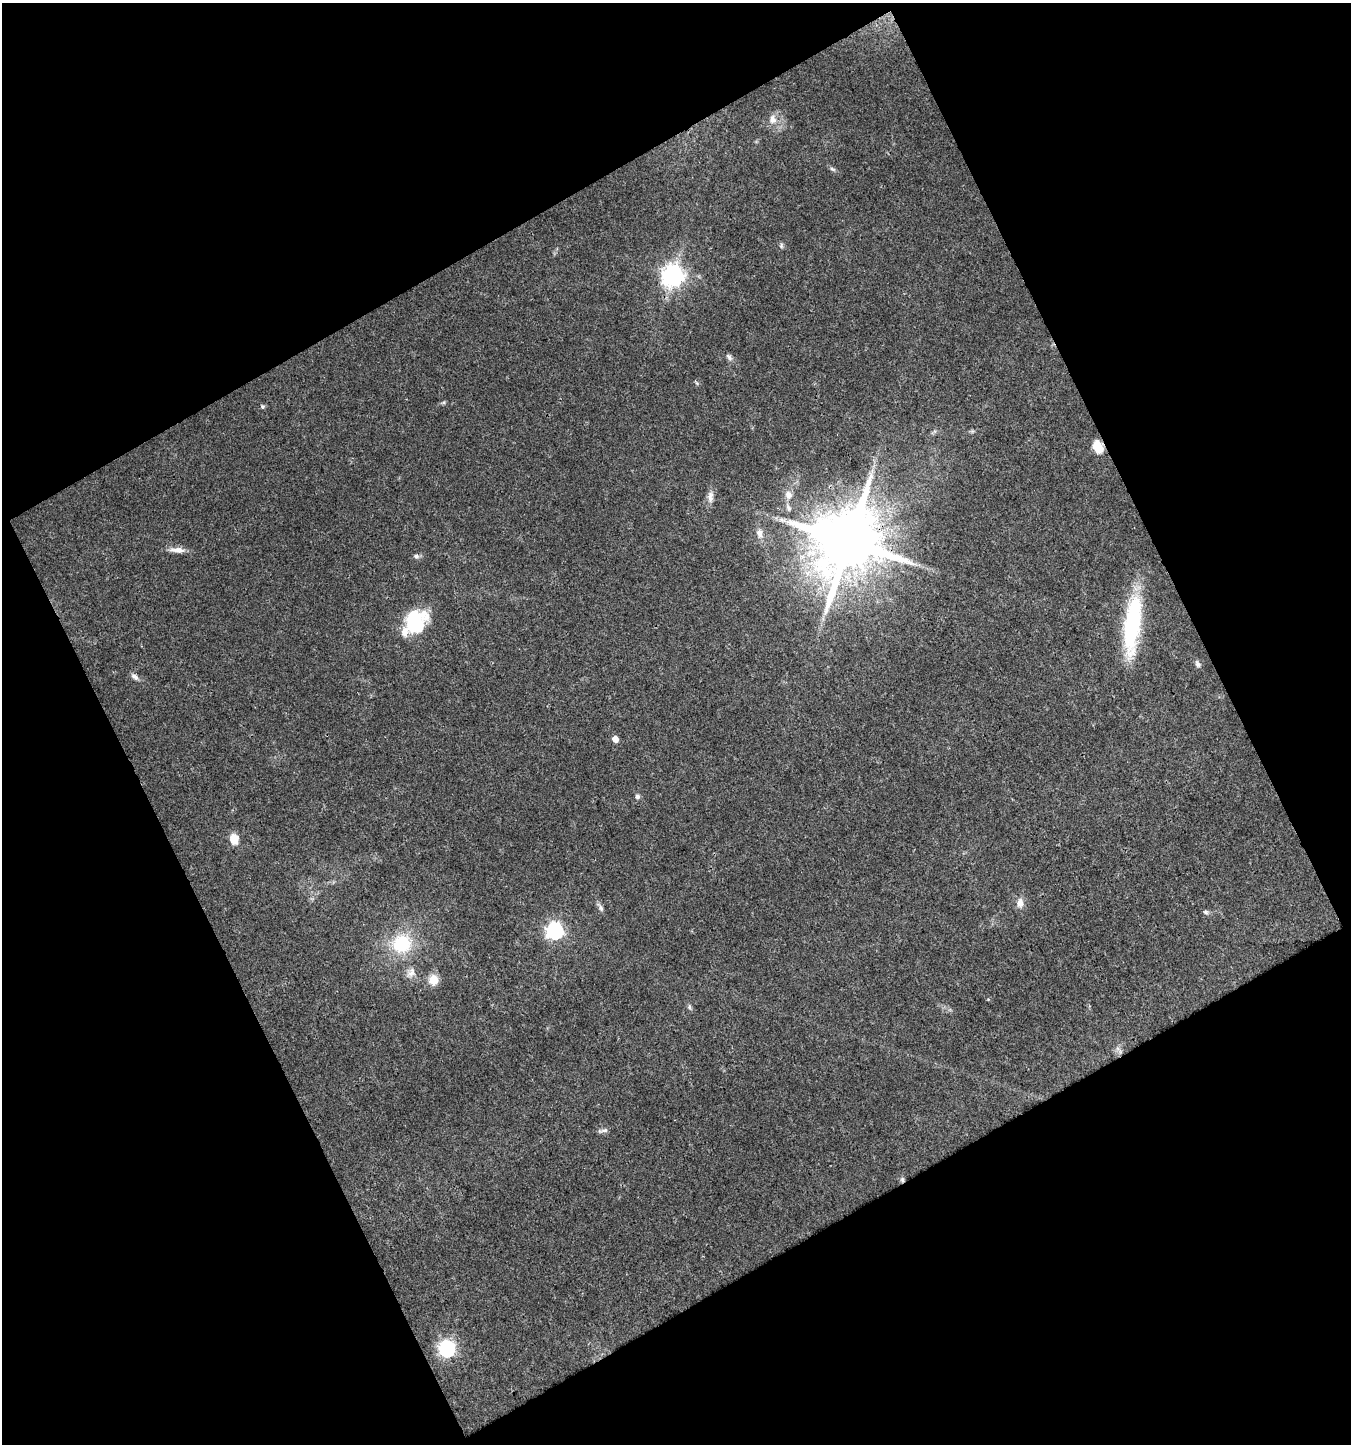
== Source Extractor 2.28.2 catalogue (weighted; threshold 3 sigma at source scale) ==
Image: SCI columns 33-1381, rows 1-1442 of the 1418 x 1442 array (HDU 1 of 3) = the unmasked area's bounding box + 8 px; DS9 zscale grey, full resolution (1 PNG px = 1 image px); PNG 1353 x 1446 px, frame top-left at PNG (2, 3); no overlay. Shown black and unused: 47% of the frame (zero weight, under 3 of 4 exposures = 1% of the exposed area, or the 3 px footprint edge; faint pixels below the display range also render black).
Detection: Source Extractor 2.28.2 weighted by HDU 2 'WHT'. Background 0.0283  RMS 0.0037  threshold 0.0165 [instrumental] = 3 sigma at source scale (4.5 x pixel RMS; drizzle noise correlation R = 1.50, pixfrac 1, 0.0396/0.0396 arcsec/px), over >= 5 px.
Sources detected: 35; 1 inside a brighter object's white glare — not listed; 2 inside a brighter listed object's ellipse — not listed separately; the other 32 listed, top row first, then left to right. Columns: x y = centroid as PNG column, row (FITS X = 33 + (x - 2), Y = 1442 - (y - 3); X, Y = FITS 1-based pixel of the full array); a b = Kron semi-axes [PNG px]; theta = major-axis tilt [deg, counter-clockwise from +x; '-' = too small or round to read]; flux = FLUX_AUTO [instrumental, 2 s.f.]
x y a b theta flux
772 119 13 10 -83 2.9
832 169 8 5 -27 0.78
781 246 7 4 -76 0.68
673 275 8 8 - 250
729 357 11 6 -53 1.1
262 406 6 5 - 0.58
1097 447 7 6 - 26
788 495 12 9 -71 2.6
710 497 17 7 87 2.4
788 508 10 6 -55 1.1
760 533 13 8 -80 2.4
849 542 18 14 73 3700
177 550 22 7 -3 2.8
416 556 7 6 - 1
415 624 24 19 -86 22
1132 624 64 16 83 45
1198 664 9 6 -70 1.1
135 677 11 6 -35 1.4
615 739 5 5 - 3.4
637 796 6 5 - 0.98
234 839 9 7 -79 6.4
1020 903 12 9 88 2.6
601 908 10 5 -71 1.1
1206 912 7 5 -16 0.81
555 931 7 7 - 120
401 944 22 20 41 20
411 972 16 9 53 2.5
433 980 11 10 - 5.1
689 1007 7 5 -83 0.73
603 1130 15 5 13 1.2
902 1180 7 5 -88 0.71
447 1348 7 6 - 110
Overlapping masked pixels (flux is a lower limit): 3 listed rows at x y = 1097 447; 849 542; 902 1180